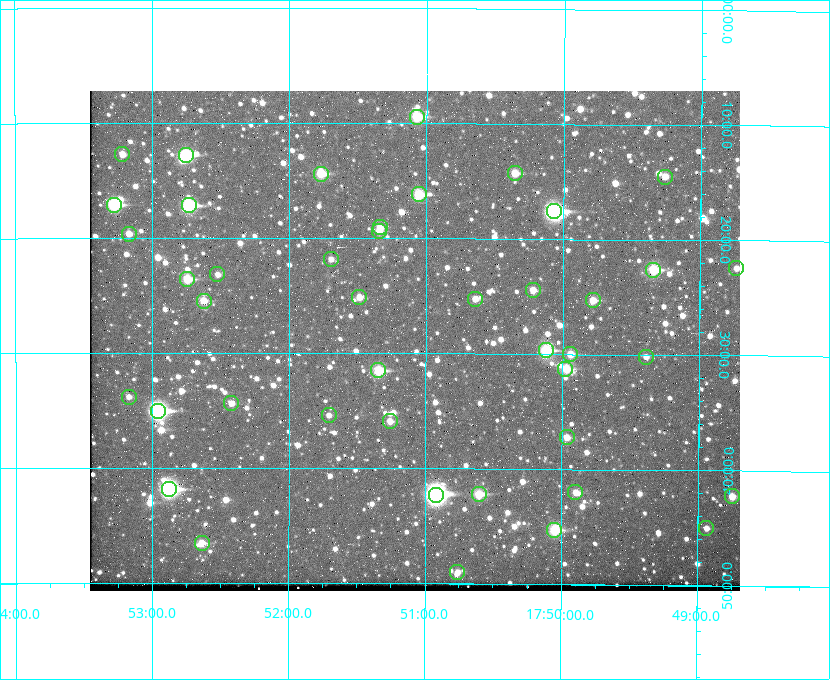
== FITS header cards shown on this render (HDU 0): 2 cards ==
NAXIS1  =                  650
NAXIS2  =                  500

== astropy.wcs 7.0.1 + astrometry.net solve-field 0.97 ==
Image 650 x 500 px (HDU 0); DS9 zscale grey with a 90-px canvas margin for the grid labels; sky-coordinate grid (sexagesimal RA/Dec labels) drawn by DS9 from the SOLVED WCS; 43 Tycho-2 reference stars matched to detected sources circled (green)
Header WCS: RA---TAN-SIP/DEC--TAN-SIP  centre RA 17:51:05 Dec +37:29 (267.77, +37.48 deg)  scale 5.22 arcsec/px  FOV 56.5' x 43.5'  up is +180 deg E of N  parity flipped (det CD > 0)
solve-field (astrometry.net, Tycho-2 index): VERIFIED the header's WCS against the Tycho-2 star catalogue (verified at 3 index scales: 12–43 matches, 0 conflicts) and refined it, rather than solving blind
Solved WCS: RA---TAN-SIP/DEC--TAN-SIP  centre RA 17:51:05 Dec +37:29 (267.77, +37.48 deg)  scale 5.22 arcsec/px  FOV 56.6' x 43.5'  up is +180 deg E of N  parity flipped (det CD > 0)
The solver's refit moves the header's centre by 2.2 arcsec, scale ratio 1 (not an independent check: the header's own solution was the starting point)
Tycho-2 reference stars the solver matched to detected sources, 43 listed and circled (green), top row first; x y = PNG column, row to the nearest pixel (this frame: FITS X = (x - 90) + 1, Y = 500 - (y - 91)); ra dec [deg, ICRS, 3 dp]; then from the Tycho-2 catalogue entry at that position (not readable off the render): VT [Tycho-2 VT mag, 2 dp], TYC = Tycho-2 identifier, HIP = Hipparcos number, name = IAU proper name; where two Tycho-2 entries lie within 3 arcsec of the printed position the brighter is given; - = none
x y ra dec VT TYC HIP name
417 117 267.768 +37.157 9.98 2620-745-1 - -
122 154 268.304 +37.212 11.98 2620-648-1 - -
186 155 268.189 +37.213 9.71 2620-542-1 - -
515 173 267.589 +37.238 11.09 2619-212-1 - -
321 174 267.943 +37.240 10.39 2620-505-1 - -
665 177 267.316 +37.242 12.03 2619-611-1 - -
419 194 267.764 +37.270 10.17 2620-784-1 - -
114 205 268.319 +37.285 9.88 2620-536-1 - -
189 205 268.183 +37.286 8.98 2620-786-1 87506 -
554 211 267.517 +37.293 8.96 2619-379-1 - -
380 227 267.835 +37.318 11.84 2620-340-1 - -
379 231 267.836 +37.323 11.47 2620-19-1 - -
129 234 268.292 +37.327 11.78 2620-271-1 - -
331 259 267.924 +37.364 11.94 2620-391-1 - -
736 268 267.184 +37.373 11.76 2619-235-1 - -
653 270 267.335 +37.377 10.60 2619-634-1 - -
217 274 268.131 +37.386 12.62 2620-526-1 - -
187 279 268.186 +37.393 10.44 2620-175-1 - -
533 290 267.555 +37.408 11.50 2619-358-1 - -
359 297 267.871 +37.419 11.35 2620-812-1 - -
475 299 267.660 +37.420 11.49 2619-130-1 - -
593 300 267.445 +37.422 11.17 2619-451-1 - -
204 301 268.156 +37.424 11.25 2620-712-1 - -
546 350 267.531 +37.495 10.07 2619-274-1 - -
570 354 267.485 +37.500 11.33 2619-40-1 - -
646 357 267.347 +37.503 12.15 3088-638-1 - -
565 369 267.494 +37.522 10.35 3088-270-1 - -
378 370 267.836 +37.525 9.96 3089-889-1 - -
129 397 268.293 +37.563 12.13 3089-703-1 - -
231 403 268.105 +37.573 11.82 3089-995-1 - -
158 411 268.239 +37.584 8.64 3089-755-1 - -
329 415 267.927 +37.590 11.84 3089-1137-1 - -
390 421 267.815 +37.598 11.54 3089-1081-1 - -
567 437 267.491 +37.621 11.40 3088-1284-1 - -
169 489 268.219 +37.697 8.93 3089-671-1 - -
575 492 267.474 +37.700 11.92 3088-786-1 - -
479 494 267.652 +37.703 11.04 3089-693-1 - -
436 495 267.730 +37.705 8.13 3089-1203-1 87349 -
732 496 267.188 +37.704 11.69 3088-330-1 - -
706 528 267.234 +37.751 12.40 3088-1142-1 - -
554 530 267.512 +37.755 10.10 3089-2332-1 - -
202 543 268.159 +37.775 11.22 3089-2245-1 - -
457 572 267.689 +37.817 11.78 3089-2065-1 - -